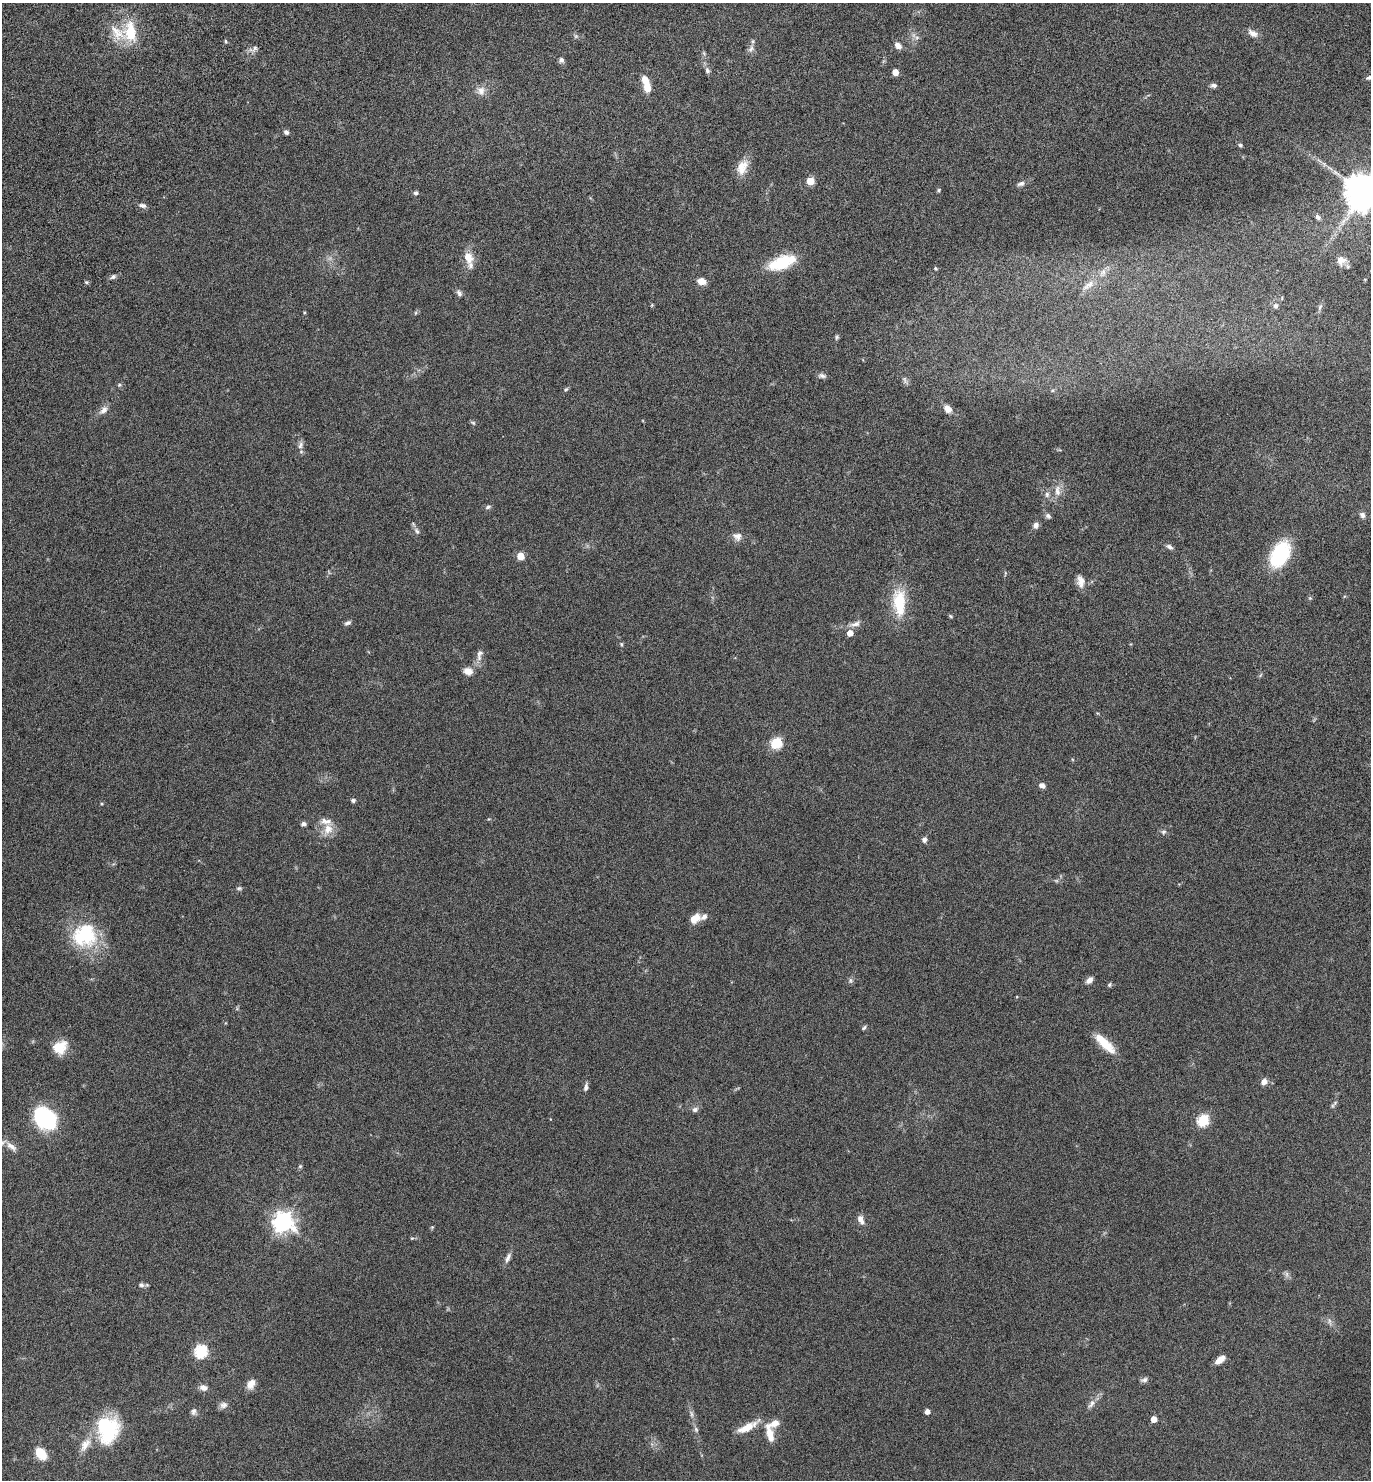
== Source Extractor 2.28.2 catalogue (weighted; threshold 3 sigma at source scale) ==
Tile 11 of 4 x 4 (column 3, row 3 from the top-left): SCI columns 3006-4374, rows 1560-3037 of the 6147 x 6073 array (HDU 1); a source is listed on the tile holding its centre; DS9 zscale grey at full resolution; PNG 1373 x 1482 px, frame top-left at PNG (2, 3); no overlay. Nothing masked; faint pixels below the display range render black.
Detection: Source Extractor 2.28.2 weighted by HDU 2 'WHT'; one run over the whole footprint, this tile lists its part. Background 0.0751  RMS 0.0039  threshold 0.0159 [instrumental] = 3 sigma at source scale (4.09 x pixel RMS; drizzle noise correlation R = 1.36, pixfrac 0.8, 0.05/0.05 arcsec/px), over >= 5 px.
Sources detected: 127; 2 too faint to see at this stretch — not listed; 10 inside a brighter listed object's ellipse — not listed separately; the other 115 listed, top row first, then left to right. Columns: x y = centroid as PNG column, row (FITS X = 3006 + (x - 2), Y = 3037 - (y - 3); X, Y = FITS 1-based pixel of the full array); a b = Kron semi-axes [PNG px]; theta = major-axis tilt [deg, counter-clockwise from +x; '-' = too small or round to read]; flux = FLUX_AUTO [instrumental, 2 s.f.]
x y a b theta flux
130 32 29 16 -83 11
1253 33 13 8 -32 2.2
917 37 6 4 19 0.67
225 41 5 3 - 0.39
898 45 8 6 -48 2.1
254 49 15 6 26 1.4
751 49 10 6 57 1.3
561 60 6 6 - 1
707 70 8 6 -67 0.95
895 72 5 4 - 3.7
1369 77 9 5 20 0.82
1214 85 7 5 -1 1
647 88 10 7 -85 4
481 91 13 11 -90 2.5
286 132 6 5 - 0.91
1240 145 6 5 - 0.61
742 167 21 13 65 4.6
810 181 5 5 - 10
1021 184 10 5 21 1.1
939 190 5 4 - 0.44
1363 191 12 11 - 800
416 193 6 5 - 0.7
143 205 10 6 -15 1.1
1318 217 8 6 -46 0.92
468 257 15 11 -65 4.4
1341 260 14 13 - 2.9
781 263 21 12 23 16
935 268 5 5 - 0.45
113 277 6 5 - 0.92
701 281 7 5 -14 3.9
86 282 5 4 - 0.46
1088 285 22 8 35 3.3
459 293 9 6 -57 1.1
1276 306 8 6 75 1.1
1320 307 9 5 66 0.82
304 312 4 3 - 0.31
415 313 6 4 71 0.43
837 337 7 5 62 0.58
822 376 11 6 -10 1
905 380 11 5 -73 1
119 385 5 5 - 0.46
566 389 6 4 44 0.48
948 409 8 6 -49 2.9
104 410 12 8 40 1.9
473 423 6 5 - 0.54
300 445 11 7 69 1.4
1057 491 17 8 -85 2.8
1047 494 8 6 78 1
488 507 8 5 21 0.78
1362 515 7 6 - 1.1
1048 516 8 6 -48 0.86
1036 525 7 7 - 1.4
417 531 10 5 -57 0.97
737 536 12 10 -26 2.1
1169 547 9 6 -30 0.99
1280 555 21 13 63 29
520 556 5 5 - 7.1
1081 581 15 9 -80 2.6
1310 598 5 5 - 0.4
899 602 34 15 -87 13
951 616 5 4 - 0.4
348 623 10 5 27 0.89
855 624 16 7 17 1.9
850 633 5 5 - 3
621 644 5 4 - 0.46
479 655 19 8 79 2.2
468 671 11 9 -19 2.6
776 743 7 5 34 25
1042 785 7 6 - 1.4
353 800 5 5 - 0.76
303 824 6 5 - 0.96
328 829 16 12 70 4.3
1163 832 8 6 62 0.87
924 840 7 6 - 1
239 888 8 5 -1 0.6
695 918 13 9 37 3.9
85 935 32 30 21 22
850 980 9 4 -90 0.66
1089 980 8 6 42 1.8
1109 985 6 5 - 0.56
864 1028 7 4 49 0.54
1105 1044 29 9 -44 7.6
60 1047 17 14 40 6.1
1264 1081 7 6 - 2
586 1087 10 5 77 1.1
1335 1103 8 4 54 0.67
695 1110 8 6 32 1.1
45 1118 22 17 -42 34
1203 1120 6 5 - 30
11 1146 18 7 -41 2.3
300 1166 6 5 - 0.45
861 1220 12 6 -65 2.2
283 1222 8 7 - 200
432 1227 5 4 - 0.37
412 1238 6 3 17 0.38
508 1258 14 5 66 1.5
1287 1274 9 4 -82 0.85
141 1285 8 7 - 1
201 1351 6 6 - 40
1220 1360 11 6 37 2.9
1144 1380 9 7 16 1
251 1384 12 8 52 2.9
203 1388 9 7 -21 1.7
1091 1404 14 7 54 1.7
223 1405 11 8 18 1.4
193 1411 10 7 87 1.1
927 1411 4 4 - 1.9
691 1414 11 4 -79 1
1154 1419 4 4 - 3.6
775 1423 14 9 25 2.8
747 1427 27 8 27 5.7
108 1429 33 26 84 23
696 1429 8 5 -63 0.8
770 1434 19 8 -76 4.3
41 1453 12 8 -49 7.8
Isophote crosses this tile's border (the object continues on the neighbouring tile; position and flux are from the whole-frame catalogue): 3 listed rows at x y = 1369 77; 1363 191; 11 1146